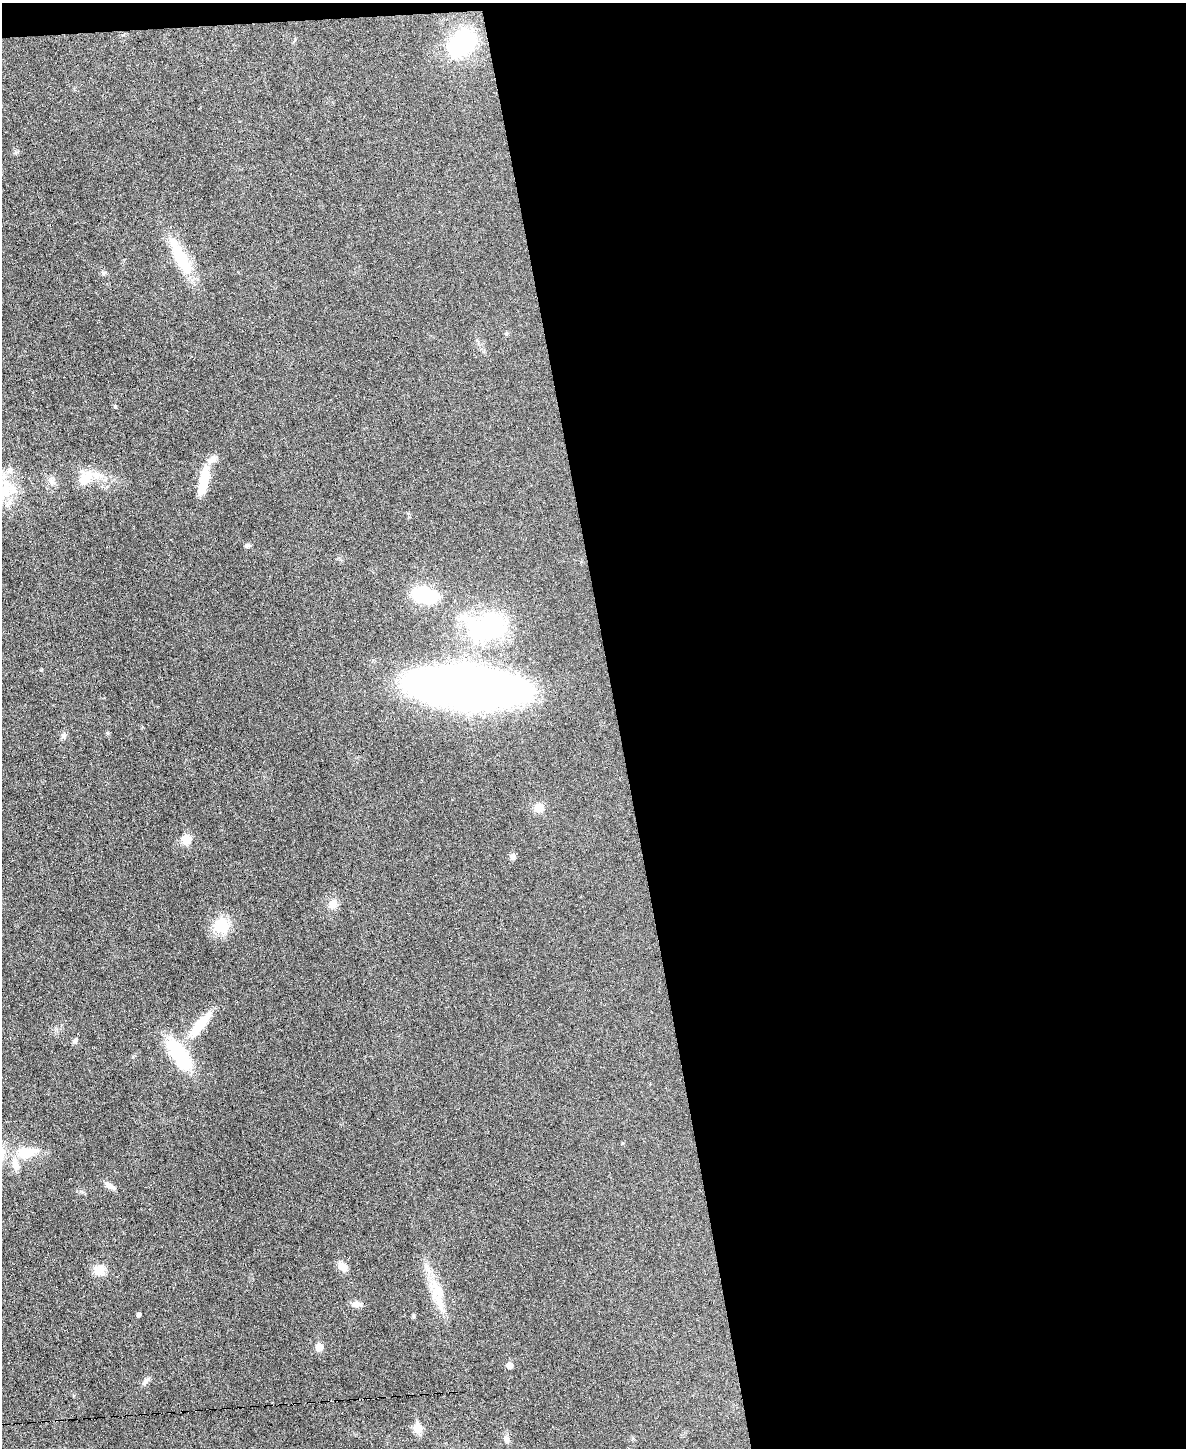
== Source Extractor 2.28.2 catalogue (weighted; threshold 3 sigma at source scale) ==
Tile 4 of 4 x 3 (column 4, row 1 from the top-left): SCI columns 3551-4734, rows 3024-4469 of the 4736 x 4713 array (HDU 1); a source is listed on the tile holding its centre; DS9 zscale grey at full resolution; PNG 1188 x 1450 px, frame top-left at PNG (2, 3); no overlay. Shown black and unused: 49% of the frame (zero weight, under 3 of 6 exposures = <1% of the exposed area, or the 3 px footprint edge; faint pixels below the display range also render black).
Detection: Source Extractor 2.28.2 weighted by HDU 2 'WHT'; one run over the whole footprint, this tile lists its part. Background 0.0307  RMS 0.004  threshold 0.0163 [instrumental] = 3 sigma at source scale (4.09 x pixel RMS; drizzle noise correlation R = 1.36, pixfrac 0.8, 0.05/0.05 arcsec/px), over >= 5 px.
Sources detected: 37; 1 inside a brighter object's white glare — not listed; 3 inside a brighter listed object's ellipse — not listed separately; the other 33 listed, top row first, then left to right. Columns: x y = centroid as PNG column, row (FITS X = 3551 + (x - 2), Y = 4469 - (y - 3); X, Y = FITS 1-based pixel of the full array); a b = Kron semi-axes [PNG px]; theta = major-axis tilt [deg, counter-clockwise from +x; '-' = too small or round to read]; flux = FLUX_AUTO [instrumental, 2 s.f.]
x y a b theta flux
462 44 26 17 41 39
181 258 50 13 -62 18
115 406 4 4 - 0.51
85 478 23 13 53 7
204 480 30 8 78 13
52 481 8 6 -21 1.3
6 490 40 24 35 15
247 545 7 6 - 0.86
425 595 25 15 -9 21
487 627 42 26 15 54
467 687 72 24 -5 560
64 736 7 5 89 0.83
539 807 12 11 - 3.1
186 839 12 11 - 3.9
512 856 8 7 - 1.3
332 904 12 11 - 2.8
221 926 15 15 - 12
200 1024 42 11 49 11
75 1041 7 6 - 0.84
179 1054 41 17 -54 23
26 1153 29 15 7 10
110 1186 16 7 -28 1.9
343 1266 14 9 -44 2.7
99 1270 13 12 - 4.6
437 1294 51 16 -73 12
356 1304 12 8 2 2.3
139 1314 4 4 - 1
413 1315 6 4 -72 0.45
319 1347 5 5 - 6.3
509 1365 5 5 - 3
146 1380 14 6 49 1.4
418 1428 6 5 - 12
507 1439 9 7 -77 1.4
Isophote crosses this tile's border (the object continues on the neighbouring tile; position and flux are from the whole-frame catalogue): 1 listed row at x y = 6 490
Unlisted compact peaks at least as high as the median listed source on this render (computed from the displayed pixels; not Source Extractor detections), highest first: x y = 107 733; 81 1191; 41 670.